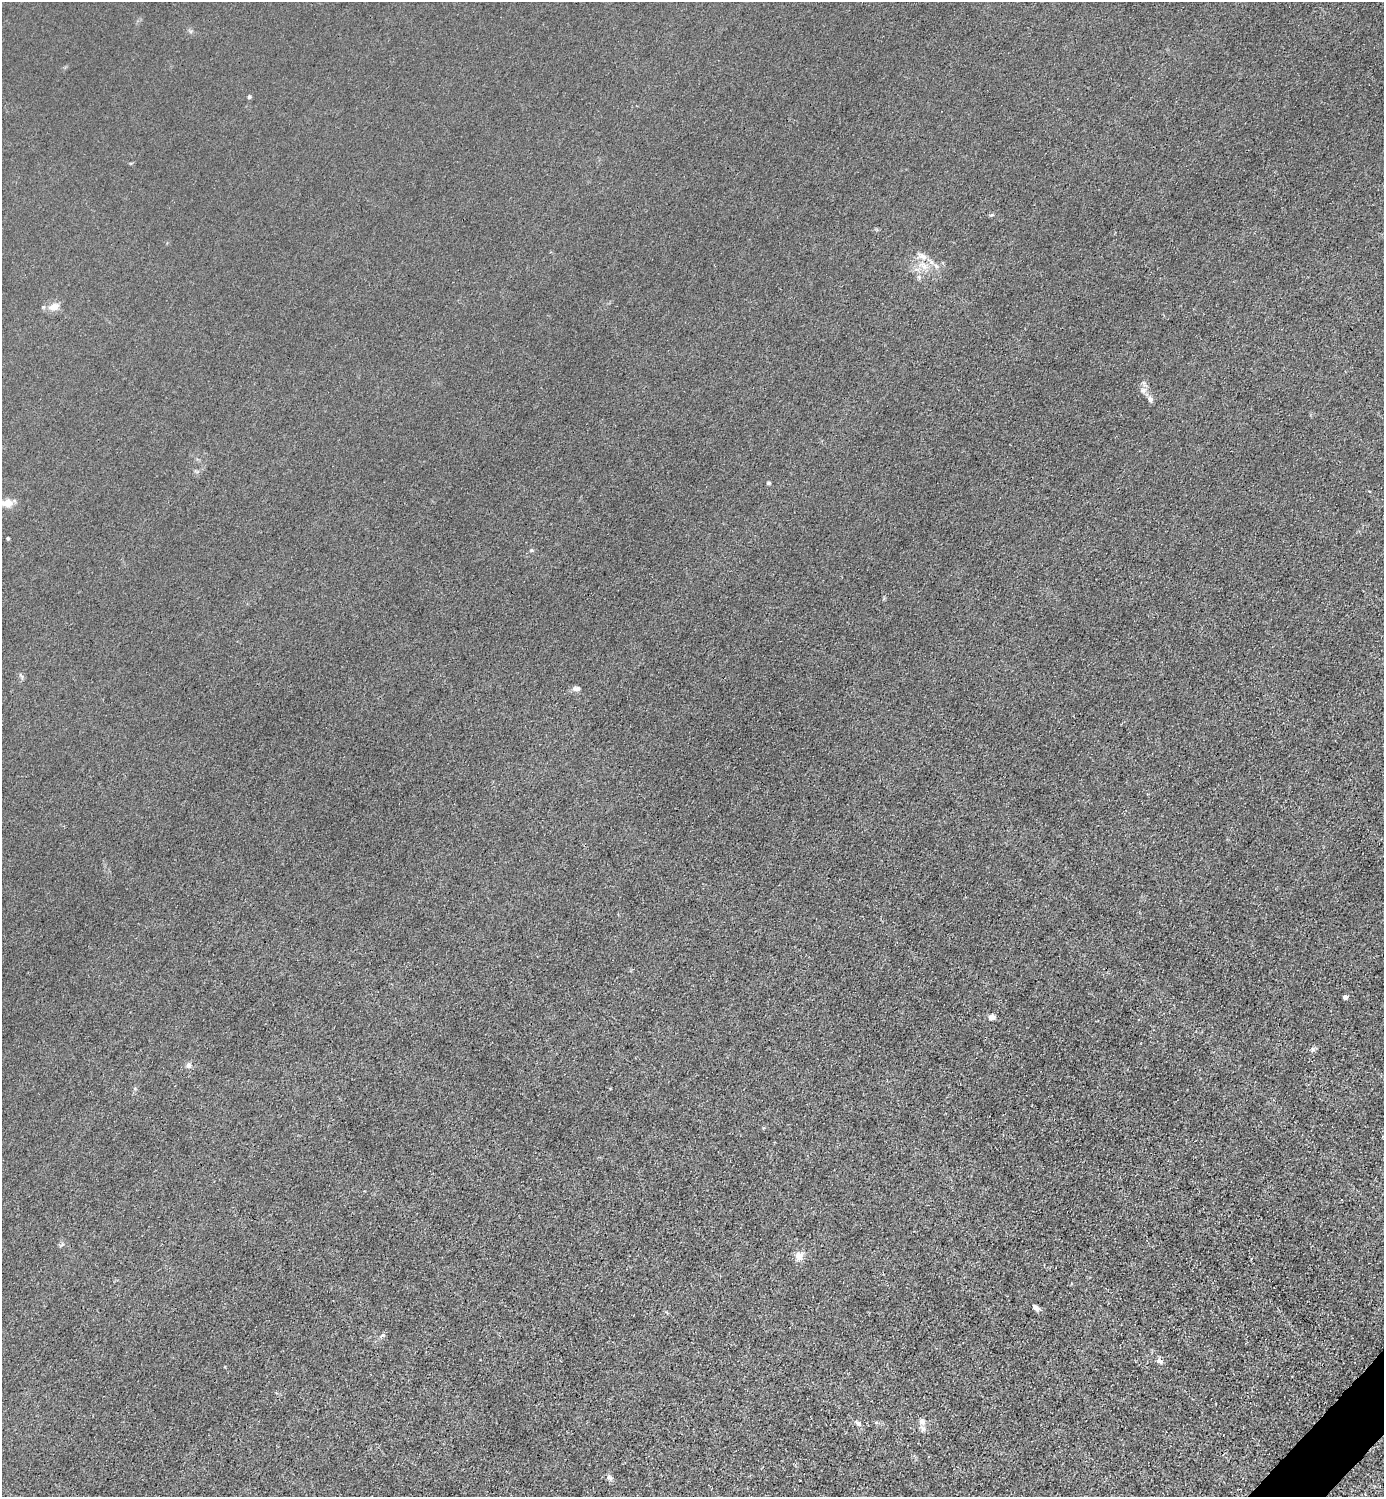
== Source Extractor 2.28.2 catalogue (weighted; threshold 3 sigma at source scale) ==
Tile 6 of 4 x 4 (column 2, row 2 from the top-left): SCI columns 1683-3064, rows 2993-4487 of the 5985 x 5985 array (HDU 1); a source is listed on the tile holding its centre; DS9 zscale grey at full resolution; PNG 1386 x 1499 px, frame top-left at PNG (2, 2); no overlay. Shown black and unused: <1% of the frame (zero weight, under 3 of 4 exposures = <1% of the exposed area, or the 3 px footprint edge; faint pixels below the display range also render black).
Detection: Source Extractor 2.28.2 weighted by HDU 2 'WHT'; one run over the whole footprint, this tile lists its part. Background 0.0222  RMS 0.0063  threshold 0.0285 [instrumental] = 3 sigma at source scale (4.5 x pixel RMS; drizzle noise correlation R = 1.50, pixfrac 1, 0.05/0.05 arcsec/px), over >= 5 px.
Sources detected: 21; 1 inside a brighter listed object's ellipse — not listed separately; the other 20 listed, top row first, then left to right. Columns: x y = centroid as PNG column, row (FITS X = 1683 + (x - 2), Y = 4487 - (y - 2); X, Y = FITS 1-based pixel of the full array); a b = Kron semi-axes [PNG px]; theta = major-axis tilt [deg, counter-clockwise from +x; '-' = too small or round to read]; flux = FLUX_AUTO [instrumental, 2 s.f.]
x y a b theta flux
249 97 5 4 - 1
923 256 12 8 -31 4.3
936 266 7 4 -55 1.5
54 307 14 9 13 5
1150 399 9 6 -58 2.5
768 483 5 4 - 0.89
8 503 12 10 85 4.4
8 539 4 3 - 0.74
576 689 11 6 -2 2.4
1345 997 4 4 - 3.1
991 1017 7 6 - 3
1313 1049 7 6 - 1.4
188 1065 6 6 - 2.4
799 1256 11 10 - 4.7
1036 1307 8 5 -39 2.5
382 1335 8 5 27 1.2
1159 1361 8 6 -26 2.1
922 1421 9 8 - 2.6
857 1423 8 5 -37 1.5
609 1477 7 6 - 1.6